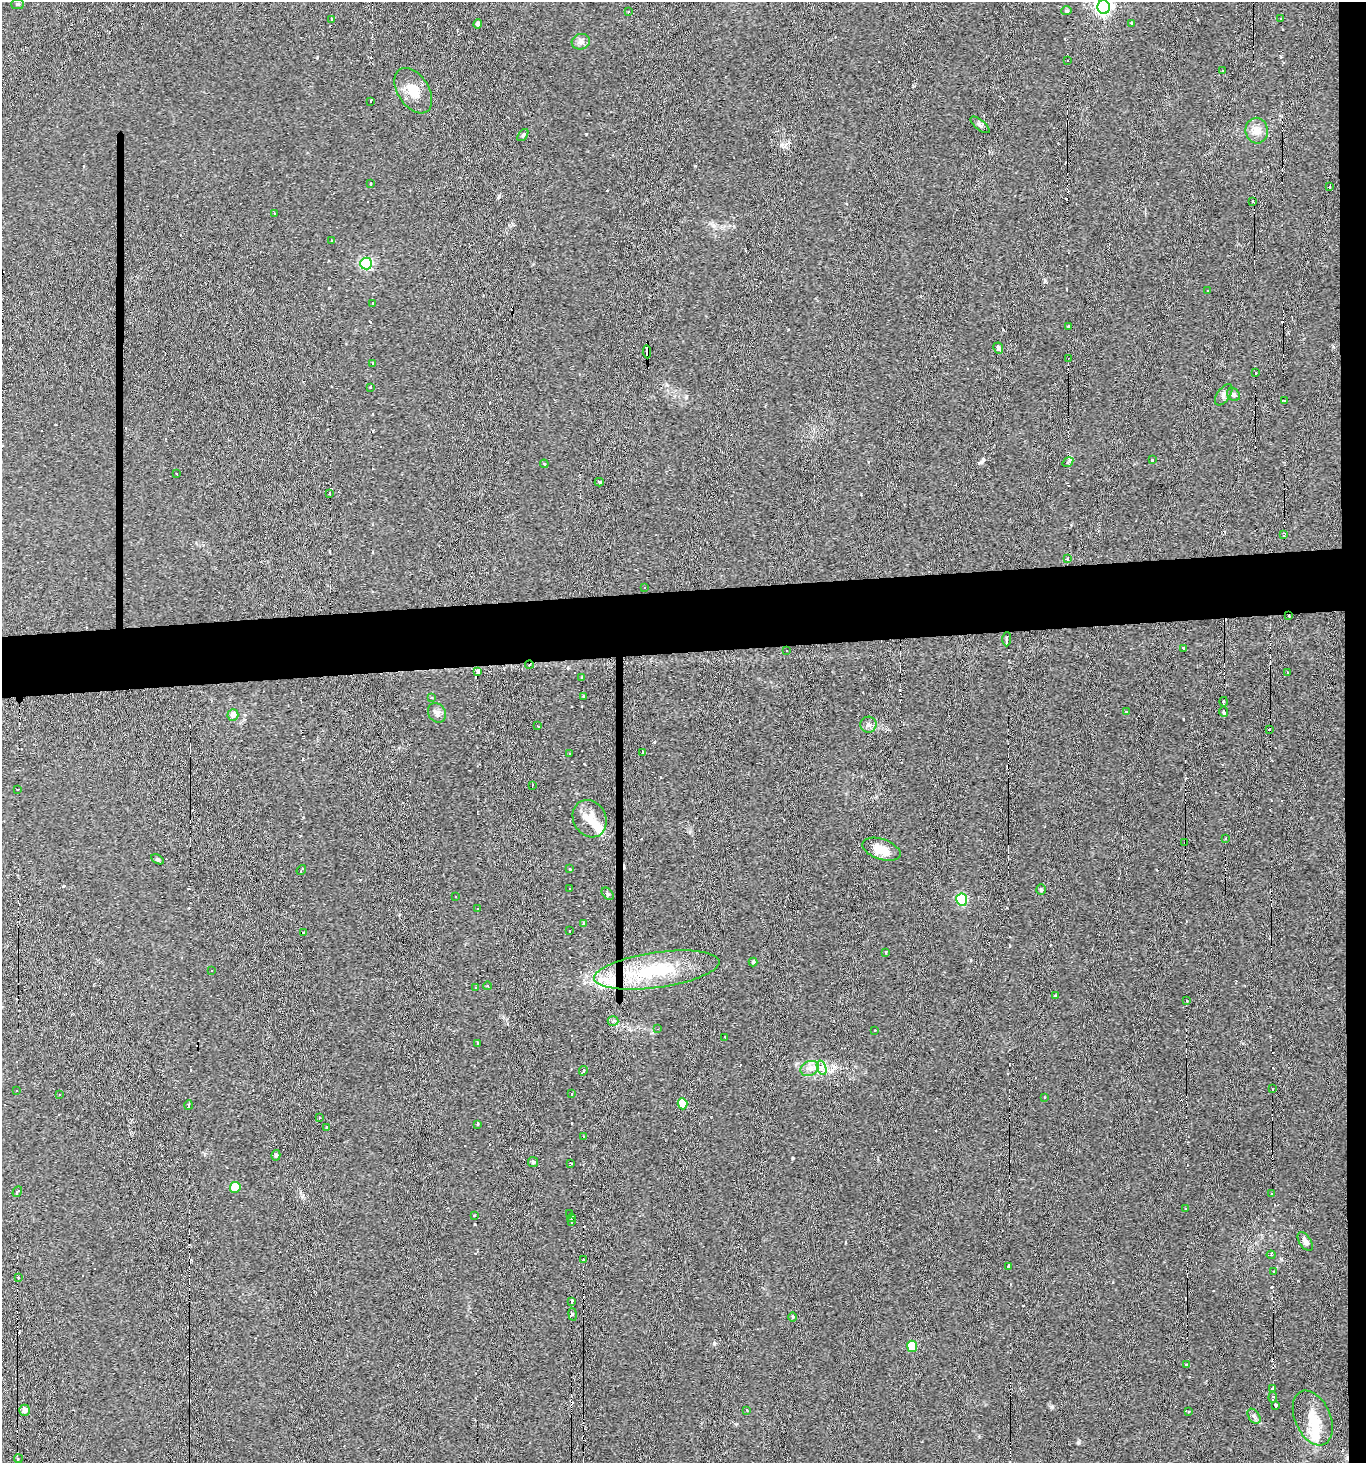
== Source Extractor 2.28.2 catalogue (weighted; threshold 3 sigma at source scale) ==
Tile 6 of 3 x 3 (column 3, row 2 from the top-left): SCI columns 2875-4238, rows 1463-2923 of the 4361 x 4392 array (HDU 1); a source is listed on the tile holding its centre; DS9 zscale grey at full resolution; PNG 1368 x 1465 px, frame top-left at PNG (2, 2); each listed source drawn as its Kron ellipse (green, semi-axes under 4 px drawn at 4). Shown black and unused: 6% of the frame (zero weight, under 3 of 6 exposures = <1% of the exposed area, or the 3 px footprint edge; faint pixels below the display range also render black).
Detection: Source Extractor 2.28.2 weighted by HDU 2 'WHT'; one run over the whole footprint, this tile lists its part. Background 0.0311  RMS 0.006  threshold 0.0246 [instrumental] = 3 sigma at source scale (4.09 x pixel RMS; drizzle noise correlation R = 1.36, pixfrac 0.8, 0.05/0.05 arcsec/px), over >= 5 px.
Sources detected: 213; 3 inside a brighter object's white glare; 69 cosmic-ray / hot-pixel residue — neither listed nor drawn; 2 inside a brighter listed object's ellipse — not listed separately; the other 139 listed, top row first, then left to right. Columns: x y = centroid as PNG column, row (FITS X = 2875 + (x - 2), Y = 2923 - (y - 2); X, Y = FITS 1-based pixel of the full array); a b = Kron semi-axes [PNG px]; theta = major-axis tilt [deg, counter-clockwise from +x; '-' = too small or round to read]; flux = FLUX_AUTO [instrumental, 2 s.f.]
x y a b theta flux
18 4 6 5 - 0.88
1104 7 7 6 - 170
629 11 3 2 - 0.52
1067 11 5 4 - 0.9
1281 18 3 2 - 0.98
332 19 3 3 - 1
478 24 4 4 - 2.3
1132 24 4 3 - 1.1
581 42 9 7 15 2.3
1067 60 3 2 - 0.95
1223 71 3 2 - 0.38
413 91 25 15 -57 9
371 101 3 2 - 1.6
980 125 11 5 -40 1.5
1257 131 13 11 -82 4.9
523 135 7 3 53 0.68
371 183 3 3 - 0.92
1330 186 4 2 - 0.77
1253 201 4 3 - 0.76
274 214 3 2 - 0.44
331 240 2 2 - 0.57
366 263 6 6 - 70
1208 290 3 2 - 0.42
372 303 3 2 - 1
1068 326 3 3 - 2.2
998 348 5 5 - 1.5
647 352 6 4 -85 6.2
1069 358 3 2 - 1.1
372 363 3 3 - 1.1
1256 373 2 2 - 0.54
370 387 3 3 - 0.8
1224 395 12 6 55 1.9
1233 395 7 5 -44 1.3
1284 401 3 2 - 1.3
1152 460 3 2 - 0.47
1068 462 6 4 34 1.4
544 464 4 3 - 0.6
177 473 2 2 - 0.41
599 482 4 3 - 3
329 494 3 3 - 1.5
1284 535 3 3 - 1.5
1068 559 3 3 - 2.8
645 587 3 2 - 0.88
1288 616 3 2 - 0.6
1007 639 7 3 88 3.8
1183 648 4 3 - 1.1
787 650 3 2 - 0.48
529 665 4 3 - 0.77
478 672 4 3 - 3.2
1287 672 3 2 - 0.51
582 678 3 3 - 1.1
583 696 3 3 - 0.74
431 698 3 3 - 0.57
1224 702 5 3 - 2.7
1127 712 4 3 - 0.67
1223 712 5 4 - 1.5
437 713 10 8 -57 2.3
233 715 6 5 - 3.4
868 725 8 8 - 1.9
538 726 4 2 - 0.38
1269 730 3 2 - 1.4
642 753 4 3 - 0.74
570 754 3 3 - 1.3
533 785 3 2 - 0.3
17 790 4 3 - 1.4
590 819 19 16 -60 8.9
1225 838 3 2 - 1
1185 842 3 3 - 0.67
881 849 20 10 -19 7.5
157 859 7 4 -31 0.76
570 869 4 2 - 0.47
301 870 5 2 - 1.2
570 888 3 2 - 0.97
1041 890 5 4 - 0.78
608 894 7 4 -49 0.92
455 897 3 2 - 0.42
962 900 6 5 - 48
478 909 3 3 - 0.95
583 924 4 3 - 0.97
570 931 3 2 - 0.81
303 933 3 2 - 0.49
886 952 4 3 - 0.47
753 962 4 4 - 0.78
657 970 63 17 8 40
212 971 3 3 - 3.1
488 986 4 3 - 0.4
476 988 3 3 - 1.1
1055 995 4 3 - 0.59
1187 1001 2 2 - 0.64
613 1021 5 5 - 0.88
658 1029 3 2 - 0.47
875 1030 2 2 - 0.41
725 1037 3 2 - 0.57
477 1043 3 3 - 1.1
810 1068 9 7 21 2.9
822 1068 7 4 -72 1.6
583 1071 5 3 - 2.4
1273 1088 2 2 - 0.62
17 1090 3 2 - 0.83
571 1094 3 3 - 1
60 1095 3 2 - 0.4
1044 1097 4 3 - 0.5
683 1104 5 5 - 13
189 1105 5 3 - 2.3
319 1118 3 2 - 0.67
478 1124 3 3 - 0.97
326 1127 3 2 - 0.66
584 1137 2 2 - 0.64
276 1155 5 4 - 1
533 1162 5 5 - 1
570 1163 3 2 - 0.5
235 1187 5 5 - 14
17 1192 5 3 - 1.8
1271 1194 3 2 - 0.72
1186 1209 3 3 - 0.99
570 1213 3 3 - 0.87
474 1215 3 2 - 0.54
571 1218 4 3 - 2.3
572 1222 3 3 - 0.67
1305 1241 10 5 -56 1.8
1271 1255 4 4 - 0.66
583 1260 3 3 - 1.6
1009 1267 3 3 - 2.9
1274 1271 4 3 - 1.5
19 1278 3 2 - 0.57
572 1301 3 3 - 1.3
573 1314 6 3 -80 0.88
793 1317 5 3 - 0.49
912 1346 6 5 - 20
1186 1364 3 3 - 1.2
1272 1389 3 3 - 1.1
1273 1397 5 3 - 1.5
1275 1405 4 3 - 1.4
24 1410 5 5 - 2.4
747 1410 3 3 - 1.2
1188 1412 3 3 - 0.83
1254 1416 8 5 -54 1.5
1313 1418 29 18 -66 12
18 1459 4 3 - 0.91
Overlapping masked pixels (flux is a lower limit): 4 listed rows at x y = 647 352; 1288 616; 529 665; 1185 842
Isophote crosses this tile's border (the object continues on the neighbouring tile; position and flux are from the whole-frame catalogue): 1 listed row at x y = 1104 7
Unlisted compact peaks at least as high as the median listed source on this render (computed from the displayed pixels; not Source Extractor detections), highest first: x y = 1052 1407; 1078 1442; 793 1158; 981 462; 499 196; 329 288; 1045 280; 695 166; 586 134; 63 886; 686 397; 971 960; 1010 946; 690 832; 568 668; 781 145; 654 742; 503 1017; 796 1064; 584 764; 861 494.